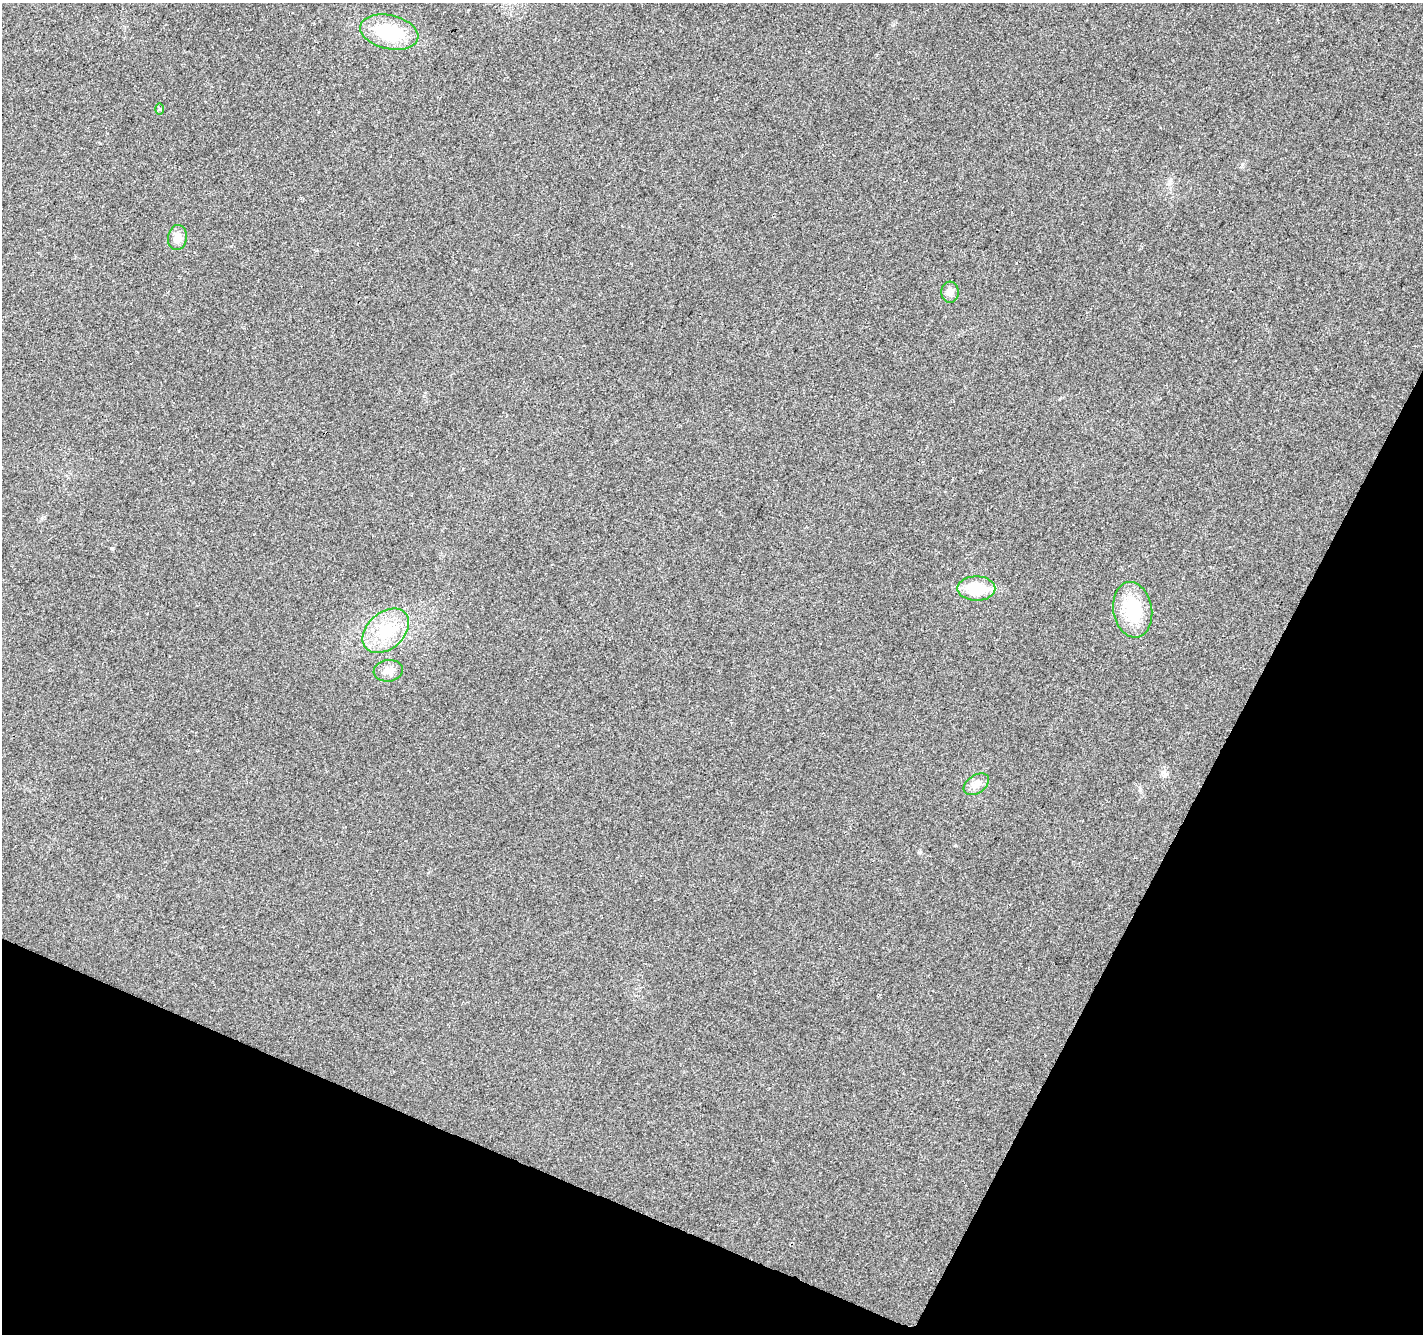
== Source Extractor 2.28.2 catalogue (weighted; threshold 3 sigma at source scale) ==
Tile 15 of 4 x 4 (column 3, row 4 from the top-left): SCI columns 2849-4269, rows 271-1602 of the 5690 x 5802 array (HDU 1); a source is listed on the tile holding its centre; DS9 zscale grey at full resolution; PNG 1425 x 1336 px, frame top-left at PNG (2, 3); each listed source drawn as its Kron ellipse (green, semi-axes under 4 px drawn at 4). Shown black and unused: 23% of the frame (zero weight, under 2 of 3 exposures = <1% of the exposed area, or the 3 px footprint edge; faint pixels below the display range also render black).
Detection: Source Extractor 2.28.2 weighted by HDU 2 'WHT'; one run over the whole footprint, this tile lists its part. Background 0.0552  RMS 0.0089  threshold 0.04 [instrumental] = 3 sigma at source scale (4.5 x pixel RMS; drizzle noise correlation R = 1.50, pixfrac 1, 0.0396/0.0396 arcsec/px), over >= 5 px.
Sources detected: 9; all 9 listed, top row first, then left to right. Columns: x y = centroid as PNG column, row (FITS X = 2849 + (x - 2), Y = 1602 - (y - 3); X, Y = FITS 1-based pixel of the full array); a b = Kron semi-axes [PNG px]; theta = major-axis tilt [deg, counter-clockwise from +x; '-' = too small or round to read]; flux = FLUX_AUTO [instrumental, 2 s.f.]
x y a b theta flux
389 32 29 17 -13 51
160 109 6 4 89 0.99
177 238 13 9 80 7.8
950 292 10 8 -86 4.9
976 588 19 12 -1 34
1133 610 28 19 -80 43
386 631 26 18 42 34
388 671 14 10 9 7
976 784 14 9 33 6.4